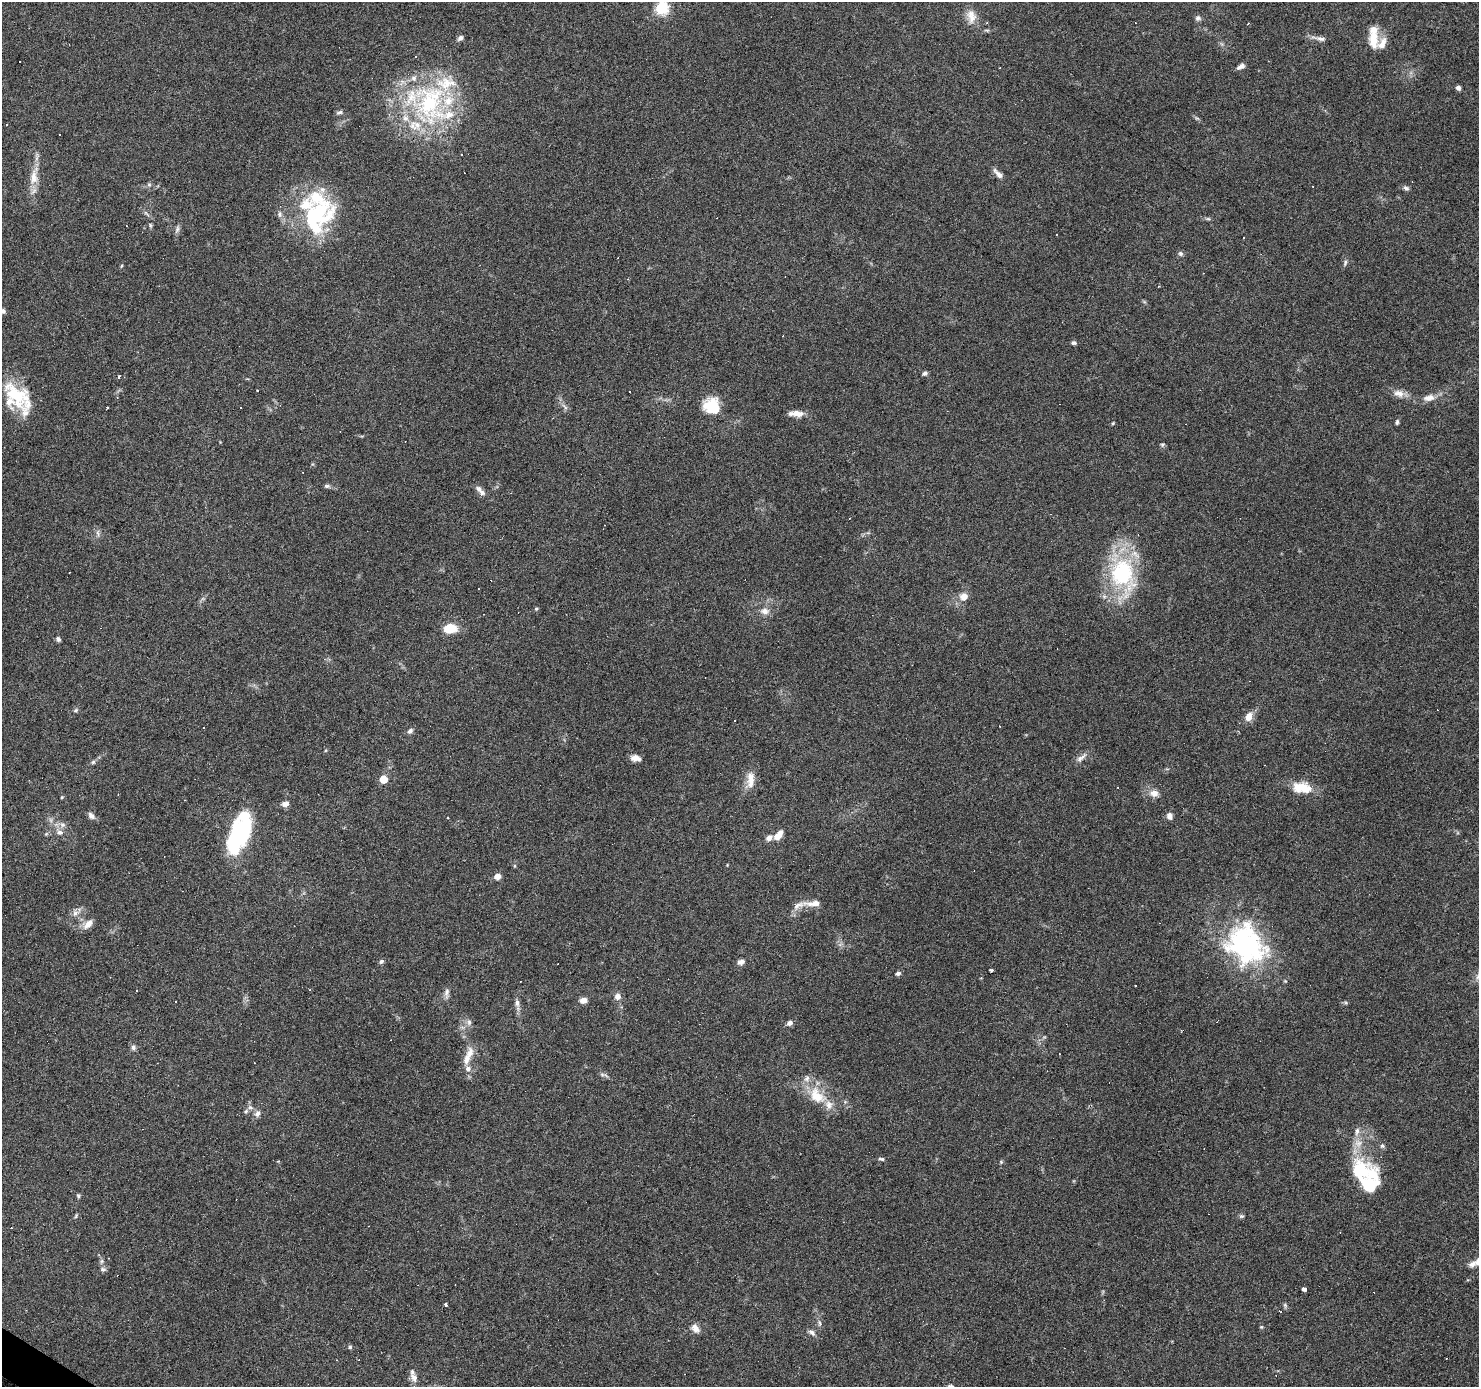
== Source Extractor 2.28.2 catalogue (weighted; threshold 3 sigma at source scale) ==
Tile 7 of 4 x 4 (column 3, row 2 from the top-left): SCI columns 2953-4429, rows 2951-4335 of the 5908 x 5969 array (HDU 1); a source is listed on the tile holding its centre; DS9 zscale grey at full resolution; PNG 1481 x 1389 px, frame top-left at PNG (2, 2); no overlay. Shown black and unused: <1% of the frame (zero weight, under 3 of 6 exposures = <1% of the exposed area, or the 3 px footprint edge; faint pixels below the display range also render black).
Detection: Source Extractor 2.28.2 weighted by HDU 2 'WHT'; one run over the whole footprint, this tile lists its part. Background 0.075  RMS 0.0042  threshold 0.017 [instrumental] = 3 sigma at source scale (4.09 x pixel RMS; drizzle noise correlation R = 1.36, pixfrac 0.8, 0.0396/0.0396 arcsec/px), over >= 5 px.
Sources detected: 208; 1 too faint to see at this stretch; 4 inside a brighter object's white glare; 56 cosmic-ray / hot-pixel residue — not listed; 27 inside a brighter listed object's ellipse — not listed separately; the other 120 listed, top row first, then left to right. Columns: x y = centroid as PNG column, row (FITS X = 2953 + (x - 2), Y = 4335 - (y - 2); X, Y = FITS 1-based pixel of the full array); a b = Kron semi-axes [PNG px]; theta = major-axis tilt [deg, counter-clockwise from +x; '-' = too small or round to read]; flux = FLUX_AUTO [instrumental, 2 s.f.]
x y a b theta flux
662 8 6 6 - 50
971 16 20 13 -79 4.9
1198 18 7 7 - 1.1
987 23 3 3 - 0.36
460 38 8 6 42 1.3
1321 39 17 6 -9 2
1373 41 22 11 -85 7
1241 66 10 6 32 1.5
1458 88 5 5 - 1.3
430 102 63 43 -83 63
339 112 9 5 22 0.95
1197 118 7 5 -30 0.68
461 155 3 3 - 0.81
998 174 16 6 -44 2.4
34 176 33 10 75 6.7
149 185 6 5 - 0.76
1406 188 8 6 -35 1.1
146 213 8 4 -45 0.87
280 214 9 6 83 1.4
312 219 47 29 -66 35
1208 219 9 4 -1 0.73
150 225 7 4 -72 0.62
177 230 12 5 79 1.3
1244 238 3 2 - 0.48
1180 253 7 6 - 0.89
1345 263 9 5 81 0.95
121 266 5 3 - 0.38
3 311 5 5 - 1.5
1073 343 6 4 -12 0.93
925 373 5 5 - 1.2
119 376 4 3 - 1.9
1399 393 18 9 -11 3.4
17 396 39 22 -43 22
117 397 3 3 - 0.35
1429 398 17 9 12 3.6
712 406 18 17 - 13
565 407 12 5 -45 1.4
796 413 16 8 -9 3.7
1397 422 6 4 82 0.77
1113 423 5 3 - 0.4
1162 444 6 6 - 0.68
327 486 9 5 0 0.92
482 492 9 7 -37 1.6
98 533 13 5 -77 1.3
1123 574 46 28 -82 47
964 597 11 10 - 3.5
536 609 5 4 - 0.54
765 611 12 9 -1 2.8
450 629 13 9 7 9.4
58 639 7 5 -58 0.96
76 710 7 5 18 0.72
1249 716 11 7 60 3.8
735 720 3 2 - 0.46
203 727 3 2 - 0.52
410 731 7 6 - 1.2
635 758 11 6 -8 2.7
1081 758 19 7 39 2.3
93 762 6 5 - 0.73
383 779 6 6 - 5.6
750 780 24 10 88 5.1
1302 788 26 14 -6 8.9
1154 793 12 9 -10 3.2
118 794 3 2 - 0.27
62 797 5 4 - 0.4
285 804 9 6 10 2
91 815 11 6 -53 1.7
1170 816 7 6 - 2.2
59 832 13 9 -30 2.7
46 834 6 4 44 0.54
778 835 14 7 53 3.7
233 842 32 19 82 29
497 876 7 6 - 2.8
798 905 31 8 19 3.5
76 912 16 8 43 2.6
88 924 15 9 39 3.7
1245 945 54 43 -41 70
381 961 7 6 - 0.87
741 962 9 6 17 1.7
992 970 4 3 - 0.71
898 973 7 5 24 1
1135 985 2 2 - 0.4
447 993 15 6 86 1.7
617 996 8 8 - 2.3
583 1000 9 6 8 2.5
175 1002 2 2 - 0.32
517 1003 11 7 -79 1.8
1346 1003 6 4 -18 0.6
621 1007 4 3 - 0.83
469 1022 10 7 -89 1.5
790 1023 7 6 - 1.5
133 1047 8 7 - 1.2
470 1053 16 10 76 3.9
602 1074 9 4 -10 0.88
817 1096 30 19 -41 13
250 1107 9 6 -28 1.2
246 1111 7 5 18 0.77
257 1113 9 8 - 1.8
1357 1131 14 6 80 2.3
1382 1146 6 5 - 0.8
881 1159 9 4 -7 0.82
1001 1162 5 4 - 0.49
1361 1171 29 28 - 22
78 1196 6 5 - 0.66
76 1216 7 3 67 0.53
1241 1216 7 5 -1 0.71
11 1228 3 2 - 0.48
108 1258 2 2 - 0.36
101 1261 7 6 - 0.99
1478 1261 12 7 55 2.4
103 1269 9 6 -10 1.1
1303 1289 3 3 - 41
446 1304 3 3 - 25
1285 1305 7 5 -70 0.75
1281 1312 2 2 - 0.32
819 1323 10 4 -85 1
1261 1327 5 4 - 0.49
695 1328 12 8 -50 2.7
812 1333 10 6 -34 1.4
350 1347 6 5 - 0.62
414 1378 13 8 -76 2.5
Isophote crosses this tile's border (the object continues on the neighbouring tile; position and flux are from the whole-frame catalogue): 3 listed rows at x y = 662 8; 3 311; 1478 1261